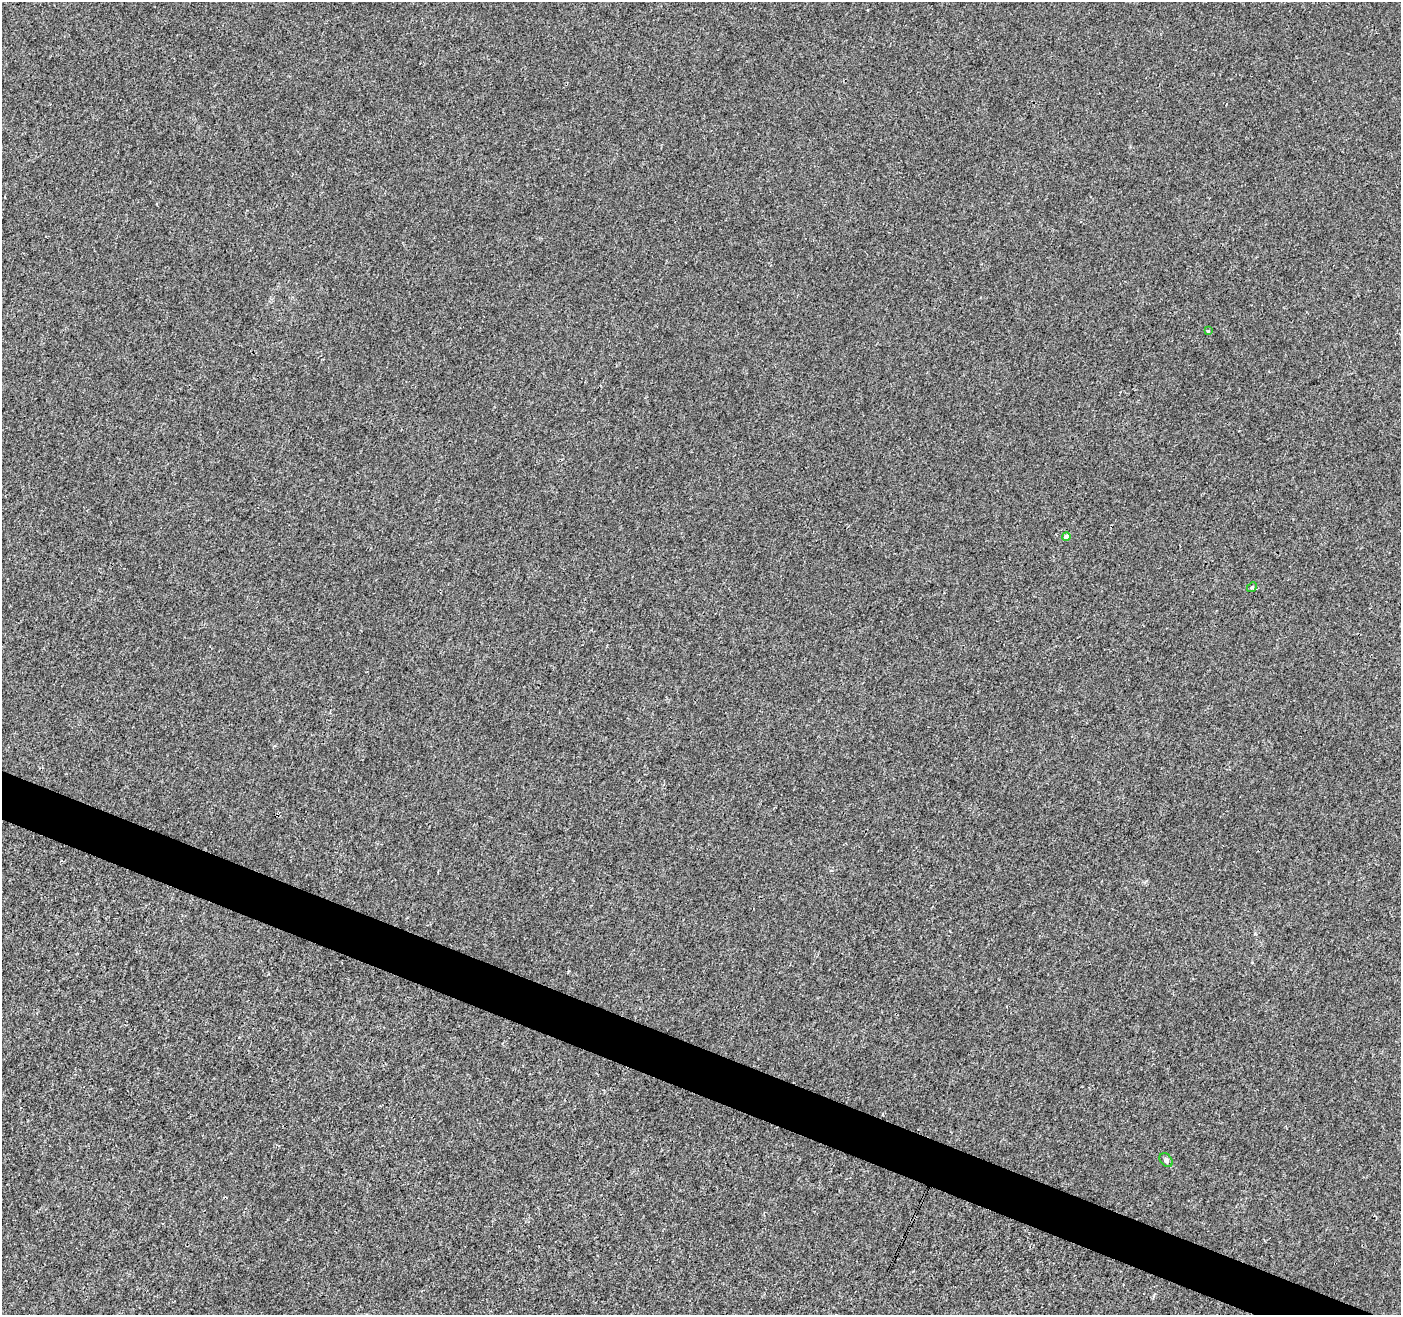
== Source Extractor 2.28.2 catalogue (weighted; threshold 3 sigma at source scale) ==
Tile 6 of 4 x 4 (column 2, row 2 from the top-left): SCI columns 1407-2805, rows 2896-4208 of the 5602 x 5727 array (HDU 1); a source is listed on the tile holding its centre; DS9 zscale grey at full resolution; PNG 1403 x 1317 px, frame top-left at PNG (2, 2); each listed source drawn as its Kron ellipse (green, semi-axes under 4 px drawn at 4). Shown black and unused: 3% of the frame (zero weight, under 3 of 4 exposures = <1% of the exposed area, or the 3 px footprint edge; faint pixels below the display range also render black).
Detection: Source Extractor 2.28.2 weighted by HDU 2 'WHT'; one run over the whole footprint, this tile lists its part. Background 1.73e-04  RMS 0.0017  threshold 0.00773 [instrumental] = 3 sigma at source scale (4.5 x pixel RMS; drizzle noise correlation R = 1.50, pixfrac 1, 0.0396/0.0396 arcsec/px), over >= 5 px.
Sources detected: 4; all 4 listed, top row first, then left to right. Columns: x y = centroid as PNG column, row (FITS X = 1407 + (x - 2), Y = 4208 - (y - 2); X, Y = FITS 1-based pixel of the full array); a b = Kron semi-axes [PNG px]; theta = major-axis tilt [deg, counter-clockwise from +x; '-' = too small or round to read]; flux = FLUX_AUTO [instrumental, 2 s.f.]
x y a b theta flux
1208 331 3 3 - 0.34
1066 537 4 4 - 1.1
1252 587 5 4 - 0.21
1166 1160 8 5 -47 0.43